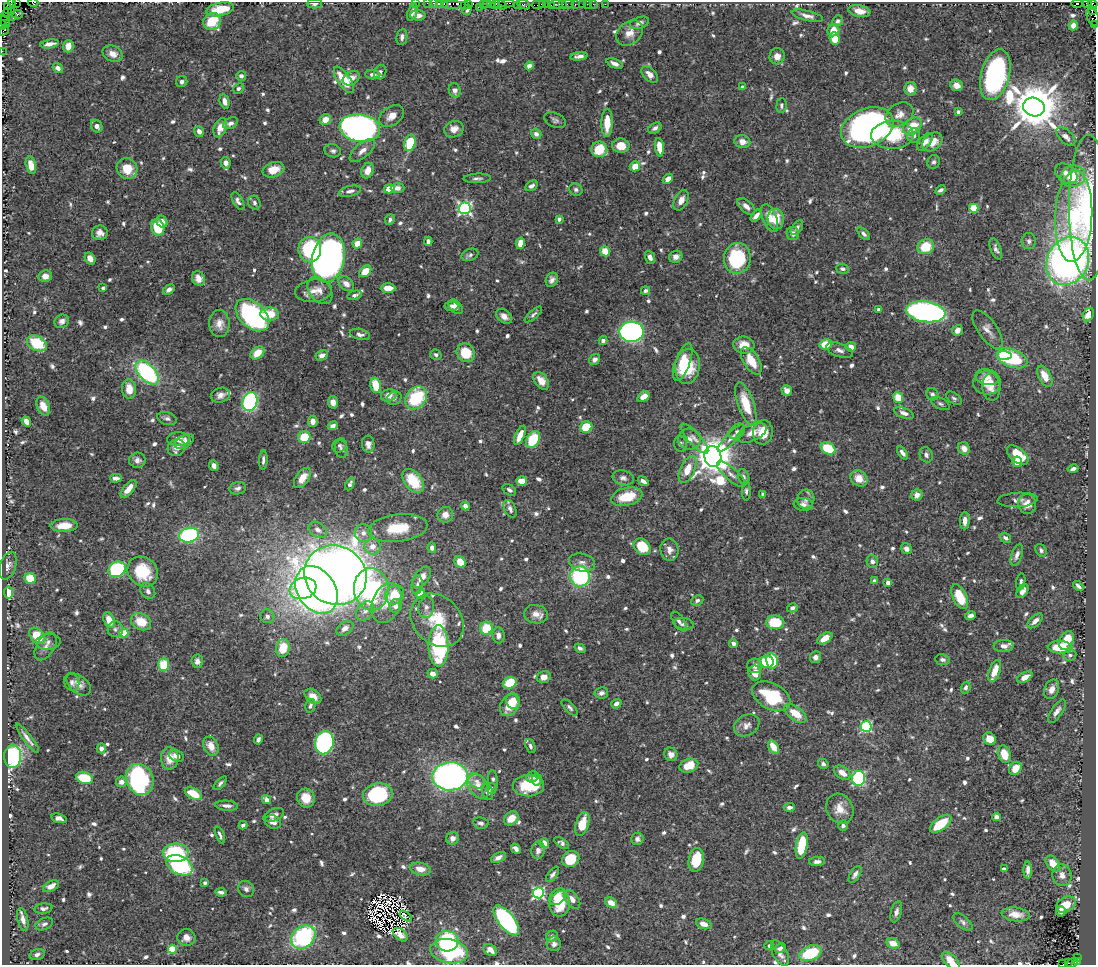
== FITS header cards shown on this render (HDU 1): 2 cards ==
NAXIS1  =                 1094
NAXIS2  =                  963

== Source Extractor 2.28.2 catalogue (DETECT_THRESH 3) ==
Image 1094 x 963 px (HDU 1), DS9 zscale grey, 1 PNG px = 1 image px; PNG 1098 x 967 px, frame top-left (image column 1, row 963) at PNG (2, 2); each listed source drawn as its Kron ellipse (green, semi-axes under 4 px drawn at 4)
Background 1.2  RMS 0.01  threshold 0.0307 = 3 sigma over >= 5 px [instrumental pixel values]
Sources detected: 828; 8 with non-positive FLUX_AUTO (blend fragments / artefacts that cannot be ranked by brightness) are neither listed nor drawn; of the other 820, the 500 brightest by FLUX_AUTO listed and drawn (320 fainter detections omitted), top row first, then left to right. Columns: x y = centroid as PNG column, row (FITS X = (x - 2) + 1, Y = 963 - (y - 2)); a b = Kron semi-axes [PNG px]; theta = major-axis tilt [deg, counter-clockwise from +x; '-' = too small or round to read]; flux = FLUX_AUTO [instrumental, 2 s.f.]
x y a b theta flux
33 2 5 2 - 65
12 3 4 3 - 25
16 3 2 2 - 3.7
415 3 2 2 - 32
427 3 2 2 - 50
434 3 3 2 - 63
444 3 3 3 - 110
452 3 10 3 0 300
468 3 3 2 - 69
491 3 2 2 - 24
507 3 8 3 -5 380
1077 3 6 3 0 340
1087 3 4 2 - 43
314 4 7 5 0 2.8
440 4 4 3 - 160
483 4 4 2 - 84
487 4 4 3 - 110
495 4 5 3 - 160
500 4 7 3 -28 280
524 4 7 3 -26 120
542 4 4 2 - 120
547 4 2 2 - 41
556 4 7 3 4 280
563 4 3 3 - 77
568 4 6 3 7 110
575 4 2 2 - 19
582 4 3 3 - 110
587 4 3 2 - 51
593 4 2 2 - 35
605 4 2 2 - 16
1093 4 5 3 - 130
464 5 2 2 - 17
518 5 2 2 - 31
538 5 6 3 8 140
551 5 2 2 - 59
7 7 3 3 - 86
479 7 3 3 - 23
220 9 14 6 12 17
467 10 5 4 - 3
11 11 4 3 - 55
859 11 11 5 -9 7.7
1092 11 4 4 - 360
7 12 4 3 - 190
412 12 9 5 72 3.3
17 14 6 4 4 150
418 15 8 5 -3 4.1
807 16 16 5 -14 3.6
5 17 3 2 - 27
12 17 3 2 - 300
1093 17 9 5 -67 270
838 21 6 5 - 1.7
5 22 6 2 -50 72
212 22 9 8 - 24
639 23 10 5 20 2.9
1095 24 3 2 - 26
3 25 4 3 - 51
1073 25 5 4 - 2.9
4 30 6 2 54 89
833 30 6 6 - 9.6
629 33 15 11 40 6.9
402 37 8 5 80 2.2
835 39 6 5 - 12
50 44 9 4 9 4.3
68 46 6 5 - 7.5
2 51 2 2 - 13
113 54 10 7 -25 5.9
579 56 9 3 9 2.5
777 56 8 7 - 5.1
615 63 9 4 -23 3.5
529 66 4 4 - 1.9
58 68 5 4 - 3
380 72 7 6 - 2.1
373 74 7 4 -5 2.9
650 75 10 6 -46 5.5
995 75 26 14 75 120
241 76 5 5 - 2.8
351 78 9 6 32 5.9
344 80 15 6 -55 19
182 82 5 5 - 1.9
957 85 6 5 - 5.1
743 87 4 4 - 2
238 88 5 5 - 1.7
910 89 7 6 - 6.2
455 90 7 6 - 3.4
225 101 7 5 -75 5
781 105 7 5 85 1.8
1034 107 11 9 -19 3500
958 112 4 3 - 2
899 114 15 11 32 6.3
392 116 13 9 35 6.2
325 120 6 5 - 8.1
555 120 11 7 -26 2.3
230 123 8 5 27 2.6
607 123 14 5 88 15
97 126 6 5 - 4.3
912 126 10 7 40 15
220 128 10 6 67 7.2
360 128 20 14 -8 290
655 128 7 5 32 2.5
867 128 27 19 23 280
454 129 10 8 20 5.6
199 131 5 5 - 3.6
536 134 5 5 - 3
892 135 21 14 2 31
914 136 7 6 - 2.4
1066 137 12 6 -44 4.2
742 142 8 6 -11 5
925 142 10 5 51 4.5
932 142 11 8 40 9.8
410 143 8 5 75 26
621 146 8 7 - 9.4
659 147 9 4 -82 9.7
599 149 8 8 - 23
333 151 8 6 -17 2.1
362 151 15 7 41 5.1
934 162 7 6 - 2
226 163 6 5 - 3.9
31 165 9 5 -77 8.8
635 166 5 5 - 9
127 169 11 10 - 13
273 170 11 7 19 11
368 171 8 6 69 6.7
1066 174 12 9 -38 6.2
1073 176 12 10 16 19
477 178 14 4 3 2.3
668 179 6 4 43 4.5
532 186 7 5 31 2.6
397 188 7 5 3 4
389 189 5 4 - 11
576 189 7 6 - 1.8
940 190 6 4 28 2.1
350 191 11 5 14 2.5
681 200 11 6 63 5.3
238 201 10 5 -61 2.8
254 203 7 6 - 1.9
746 206 11 6 -42 3.8
1089 207 73 20 -90 89
465 208 6 6 - 160
974 208 4 4 - 28
756 216 7 3 50 4
1074 216 46 18 87 62
770 218 15 7 -68 8.8
559 219 4 4 - 2.3
776 219 10 8 -82 14
390 220 5 4 - 2
162 221 6 5 - 4.3
158 227 8 6 -74 28
797 228 8 5 55 2.3
100 233 8 7 - 4.1
793 233 6 6 - 3.6
864 234 8 4 -45 2.1
428 241 5 4 - 2.1
1029 241 8 7 - 2.2
357 243 5 4 - 7.2
520 243 6 4 79 8.5
926 247 8 7 - 19
996 249 11 5 -69 2.8
310 250 13 11 -90 59
605 251 5 4 - 12
470 255 9 5 22 2
650 257 7 4 -71 3
676 257 7 6 - 3.8
90 258 6 5 - 4
328 258 24 16 78 430
737 258 15 13 81 51
1068 261 25 20 61 430
843 269 6 5 - 2.2
365 271 7 5 42 12
45 276 7 5 10 4.2
198 278 7 6 - 5
552 280 7 6 - 2.8
346 284 9 6 -39 4.6
103 288 4 3 - 1.9
388 288 7 5 0 7.8
169 290 6 4 31 3
314 291 18 11 7 7.9
320 291 15 10 -52 5.9
646 291 4 4 - 1.9
355 295 7 4 12 1.8
451 306 7 5 4 2.8
456 307 8 5 -48 4.1
879 310 4 4 - 2.4
926 312 20 10 -8 210
270 314 9 6 -2 17
533 314 11 4 42 1.9
252 315 20 12 -42 130
1088 315 7 5 64 9.4
504 316 9 6 -42 4.5
62 321 7 6 - 3
219 324 13 10 -88 6.6
958 330 5 5 - 4.2
988 330 22 9 -55 5.9
632 332 12 10 -1 190
360 334 10 5 -13 2.5
603 341 4 4 - 2.6
37 343 10 7 -28 29
826 344 6 5 - 15
744 345 10 8 -7 8.2
851 347 5 5 - 6.3
839 350 14 6 -21 3.5
257 353 7 5 40 11
466 353 10 8 -54 21
322 355 6 5 - 3.2
436 355 6 5 - 1.9
1004 356 7 4 -5 11
1012 358 16 9 -21 54
595 359 6 5 - 2.8
751 361 15 7 -58 15
683 362 20 7 70 17
687 366 17 12 83 28
147 372 14 8 -46 100
1045 376 11 6 -62 9.7
987 377 12 8 -12 4.6
541 381 9 6 -53 7.9
987 383 14 11 -4 11
376 385 7 5 -79 17
991 387 13 9 -86 5.6
129 389 9 7 -87 8.6
787 391 5 5 - 5.2
932 394 6 6 - 1.9
220 395 10 7 14 3.4
389 395 8 6 16 5.6
643 397 6 4 32 5.9
898 397 5 5 - 11
394 398 7 6 - 2.1
416 398 12 9 52 43
954 398 9 5 -35 1.7
250 402 10 7 73 110
333 402 6 5 - 4.1
746 404 22 8 -71 22
940 404 10 5 -26 1.8
43 406 10 6 -66 6.8
904 413 10 5 -20 3.8
167 419 10 6 -15 2.4
26 421 5 4 - 5.6
313 421 5 4 - 4.7
333 426 5 4 - 3.3
586 427 6 5 - 27
737 431 9 6 46 2.1
763 432 12 10 81 13
752 433 15 8 24 6.5
520 435 10 4 66 8.1
304 437 6 6 - 19
694 438 19 6 -47 4.3
731 438 18 5 46 4
178 439 11 7 1 6.4
689 439 11 10 - 5.1
533 440 9 6 60 31
184 441 10 6 27 3.4
368 444 8 6 -84 3.6
680 444 8 6 -78 2.2
339 445 7 6 - 1.8
177 448 9 8 - 5.5
828 448 8 5 -29 23
964 448 6 5 - 4.5
341 449 9 6 -76 2
903 453 7 4 -53 3.2
926 455 8 6 -69 2.6
1018 455 12 7 -39 21
713 457 10 8 -80 2100
137 460 8 7 - 3.1
263 460 9 4 88 2
1017 462 5 5 - 5.6
214 466 5 4 - 4.7
688 469 14 7 66 11
1073 469 5 3 - 2.1
731 474 18 6 -42 3.6
744 477 8 5 -70 1.8
116 478 6 4 0 3.4
302 478 11 6 54 9.2
623 478 11 7 -14 2.9
859 478 9 7 -36 10
413 481 13 8 -50 24
522 481 5 4 - 9.3
643 481 6 4 -37 3.4
350 484 7 4 65 1.8
238 488 8 6 13 2.5
129 489 11 5 50 7.7
509 490 7 5 -34 2.3
746 491 9 4 -90 1.9
763 494 4 3 - 3.1
917 495 5 5 - 4.8
627 497 16 9 14 20
806 499 9 8 - 3.8
1017 500 20 7 4 3.2
803 504 10 6 -6 3
1027 504 10 9 - 6.1
465 506 4 4 - 4.2
510 509 9 5 -65 2.7
445 515 8 7 - 6.2
965 521 8 5 89 4.8
64 526 14 6 2 11
398 528 30 13 7 23
318 530 10 7 -34 3.9
363 533 9 8 - 3.8
189 535 10 7 12 70
1006 538 6 4 -34 2.6
372 546 8 8 - 5.9
642 547 9 7 -45 25
432 548 5 4 - 3.3
906 549 6 5 - 3.5
669 550 11 9 -81 4.7
1041 550 7 5 -54 1.8
1017 555 11 5 70 3.4
872 561 6 5 - 3.1
460 562 6 5 - 14
582 562 13 8 -14 4
8 566 14 8 71 4
117 569 9 7 30 64
143 572 16 14 -42 32
335 575 32 29 -30 930
580 576 10 10 - 69
422 577 12 7 52 7.4
30 578 6 5 - 17
874 581 4 4 - 1.9
1021 582 9 4 80 1.9
888 583 4 4 - 8.6
417 585 10 5 85 2.6
1078 586 6 3 -42 2
303 588 14 10 18 60
371 589 21 17 -83 140
316 590 26 19 -56 380
148 591 8 6 -55 2.4
1022 591 8 5 56 3.6
8 593 6 4 -83 13
420 594 5 4 - 12
394 595 10 9 - 21
960 597 13 6 -64 22
697 600 6 5 - 2
386 603 21 14 69 14
395 606 7 6 - 4.6
426 607 11 8 82 3.6
792 608 5 4 - 2.3
365 611 11 7 50 3.8
536 614 12 9 -8 5.8
267 616 7 7 - 2.7
970 616 5 4 - 2.9
109 620 8 5 -67 9
437 620 29 23 -45 29
679 621 11 5 -57 2.3
1035 621 9 5 44 3.9
141 622 10 8 -27 16
775 622 9 7 -1 28
684 624 10 5 -11 2.2
345 628 9 6 34 3.6
486 628 6 6 - 18
115 629 8 7 - 2.3
124 633 4 4 - 23
498 635 8 6 -85 3.7
37 636 9 6 -47 23
825 638 8 5 32 9.7
1066 641 10 6 62 18
48 642 12 8 3 3.1
733 644 4 4 - 2.7
46 646 15 9 58 4.7
439 646 20 10 -89 76
1004 646 10 6 -1 4.1
1060 647 12 6 -1 21
283 648 9 7 76 15
580 648 6 4 -35 1.9
1070 655 6 5 - 1.9
815 657 6 5 - 3.1
943 660 7 5 -7 2.1
197 661 7 5 -84 3.4
772 661 8 6 -79 29
766 662 7 6 - 29
164 664 7 5 87 29
755 666 7 7 - 4.6
995 671 11 5 70 10
755 673 7 6 - 7.9
433 674 5 5 - 4.8
544 677 7 5 17 6.1
1025 677 8 5 29 6.8
72 682 9 7 -66 2.8
510 683 7 5 19 23
79 684 14 8 -37 5
965 688 6 4 71 1.9
1052 689 10 7 66 4.8
601 693 7 5 11 2.6
313 696 9 6 -37 6.1
771 696 20 13 -28 41
513 701 8 7 - 6.7
616 704 5 4 - 3.3
510 705 12 8 57 15
310 706 7 5 77 2.1
570 707 10 5 -46 1.9
1057 711 13 5 56 3.5
795 713 13 6 -37 14
747 725 13 10 31 4.7
866 726 5 5 - 81
27 738 18 4 -53 4
258 739 5 3 - 2.2
989 739 7 5 -49 10
324 743 12 9 78 150
211 746 10 7 -63 7.6
530 746 7 5 -67 1.9
773 747 7 5 -58 11
101 748 5 4 - 3.8
671 754 7 6 - 3.9
1004 754 9 6 -72 15
13 756 11 8 89 100
176 756 8 5 -21 5
170 758 11 9 -88 9.4
823 764 5 4 - 2.1
689 766 9 6 17 14
1015 768 7 5 51 11
842 773 9 6 -35 5.7
450 776 17 14 2 280
532 777 6 5 - 3.2
84 778 8 6 -18 23
859 778 7 6 - 87
140 779 16 13 -66 130
493 780 10 5 -82 2.1
537 780 6 5 - 4.1
477 781 8 6 -24 3.6
121 782 5 5 - 4.5
220 783 8 3 46 1.8
478 786 14 9 -56 7.5
528 786 15 10 1 23
492 788 6 5 - 2
488 792 8 5 -77 4.1
193 794 9 5 -28 17
378 795 15 11 10 71
306 798 9 8 - 10
266 800 5 4 - 5.7
227 806 11 5 -5 3.2
789 807 5 4 - 2.5
840 809 15 13 -60 9.4
274 815 11 6 24 4.5
997 817 4 4 - 3.2
59 818 8 4 -16 2.8
511 818 8 6 39 8.6
273 822 8 6 -24 3.9
481 823 8 5 -8 2.2
582 824 12 6 72 15
941 824 12 6 37 25
243 825 4 3 - 2
843 826 5 5 - 2.2
220 835 9 3 -69 1.9
452 838 6 6 - 3.6
637 839 6 6 - 2.2
544 843 5 4 - 6.5
562 843 8 4 -34 2
802 845 13 5 80 31
516 849 5 4 - 3.4
538 850 8 6 83 3.9
176 853 13 9 -1 47
498 857 8 4 27 3.6
571 859 9 8 - 17
696 860 12 7 79 24
817 861 8 4 3 2.7
1053 864 9 6 -52 11
180 865 14 9 -26 79
420 869 10 6 -12 7.2
1004 869 4 4 - 3
1028 870 8 4 -89 3.1
553 874 9 4 52 2.1
855 874 9 5 59 2.9
1062 875 11 9 -72 4.8
205 883 3 3 - 1.8
51 886 8 5 28 5.1
246 889 8 7 - 2.7
221 892 6 3 -9 2
538 893 5 5 - 120
557 896 10 7 50 8.7
572 899 10 6 -52 4.9
611 903 6 5 - 7.1
560 904 12 10 82 21
1066 904 10 7 31 12
43 909 9 5 7 2
1061 911 5 5 - 3.3
896 912 11 5 75 3
1016 914 14 7 -7 7.1
406 916 7 3 -35 6.3
23 919 12 5 -77 4.9
506 920 18 8 -52 130
963 922 11 5 -40 2.5
44 924 9 5 24 2.5
704 924 8 5 -19 5.2
400 935 8 5 -40 1.9
552 936 6 5 - 2.2
303 937 13 10 42 80
186 938 9 8 - 5.1
447 941 11 10 - 54
893 943 7 5 -20 7.3
554 944 7 7 - 2.5
769 946 5 4 - 2
780 948 6 4 29 2.4
172 949 4 4 - 24
490 950 7 5 -29 4.1
449 951 19 12 -11 59
780 953 14 7 -62 4.4
811 953 12 7 20 32
37 954 8 5 14 2.4
1078 957 4 3 - 120
951 961 11 6 -44 8.6
1077 962 3 3 - 340
1068 963 4 3 - 120
1072 963 5 4 - 370
1063 964 2 2 - 8.1
At the frame edge (FLAGS 8, measured only in part): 28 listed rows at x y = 33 2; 12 3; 16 3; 415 3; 427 3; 434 3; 444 3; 452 3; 468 3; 491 3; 507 3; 1077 3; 1087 3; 314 4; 440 4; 483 4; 487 4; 524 4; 1093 4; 1093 17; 1095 24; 3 25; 4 30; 2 51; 951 961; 1068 963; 1072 963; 1063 964
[320 fainter detections neither listed nor drawn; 8 non-positive-flux detections neither listed nor drawn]